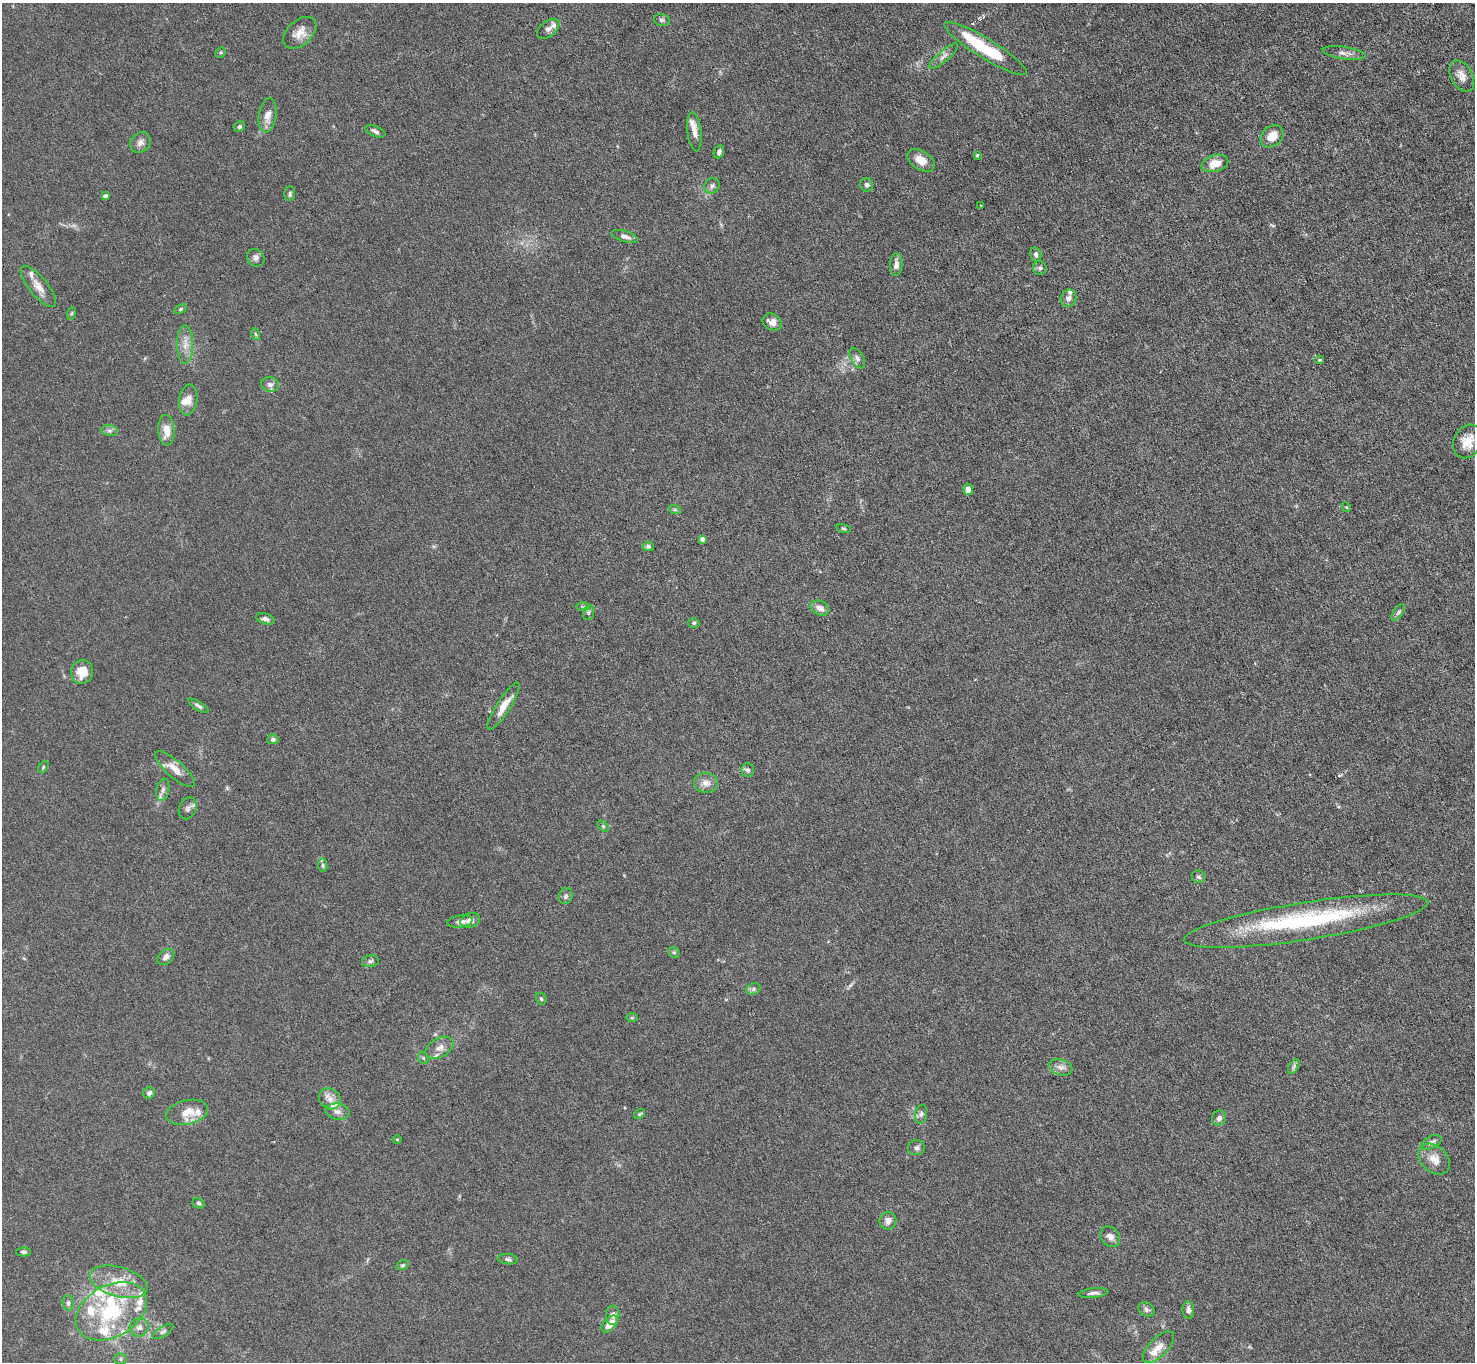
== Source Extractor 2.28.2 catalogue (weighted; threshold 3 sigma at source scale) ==
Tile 10 of 4 x 4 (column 2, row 3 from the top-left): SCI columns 1475-2947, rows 1515-2874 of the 5894 x 5888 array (HDU 1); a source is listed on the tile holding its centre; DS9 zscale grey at full resolution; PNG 1477 x 1364 px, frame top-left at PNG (2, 3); each listed source drawn as its Kron ellipse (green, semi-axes under 4 px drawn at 4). Nothing masked; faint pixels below the display range render black.
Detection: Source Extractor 2.28.2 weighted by HDU 2 'WHT'; one run over the whole footprint, this tile lists its part. Background 0.0261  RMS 0.0022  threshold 0.00888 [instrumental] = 3 sigma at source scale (4.09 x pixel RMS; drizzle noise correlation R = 1.36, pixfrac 0.8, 0.05/0.05 arcsec/px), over >= 5 px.
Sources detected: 132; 1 too faint to see at this stretch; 1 inside a brighter object's white glare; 2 cosmic-ray / hot-pixel residue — neither listed nor drawn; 18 inside a brighter listed object's ellipse — not listed separately; the other 110 listed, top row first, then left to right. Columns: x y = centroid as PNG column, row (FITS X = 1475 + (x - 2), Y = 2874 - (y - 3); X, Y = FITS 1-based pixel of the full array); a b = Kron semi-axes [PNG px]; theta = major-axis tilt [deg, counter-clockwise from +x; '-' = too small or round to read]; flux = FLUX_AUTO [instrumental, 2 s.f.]
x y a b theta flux
662 20 8 5 -15 0.48
548 29 13 7 39 0.92
300 33 19 12 42 2.2
986 49 48 10 -31 12
220 52 6 4 46 0.27
1344 53 21 6 -9 1.1
944 56 18 5 41 1
1462 76 16 11 -61 1.7
268 115 17 9 81 2
239 127 6 5 - 0.46
375 131 10 5 -21 0.62
694 132 19 7 -84 1.6
1272 136 12 10 39 2.8
140 142 11 9 48 1.1
719 152 7 5 65 0.62
977 155 3 3 - 0.26
921 160 15 9 -32 2.2
1215 163 13 8 15 3.2
867 185 7 6 - 0.52
712 186 8 7 - 0.65
290 194 7 5 88 0.44
105 196 4 4 - 0.74
981 205 2 2 - 0.14
625 236 14 5 -16 0.88
1036 254 7 5 -76 0.58
256 258 9 8 - 0.76
896 265 11 6 87 1.1
1040 268 7 7 - 0.53
38 286 25 9 -51 2.3
1068 298 9 7 67 0.9
180 309 6 4 30 0.31
72 313 6 4 71 0.27
772 322 10 8 -30 1.4
255 334 6 3 -70 0.27
185 345 19 8 -90 2
857 358 11 6 -60 0.76
1320 360 5 4 - 0.24
270 384 9 7 -16 0.84
188 400 15 9 82 1.8
166 430 15 8 -87 2.6
110 431 8 5 -7 0.57
1468 441 17 14 65 3
968 489 6 5 - 1.3
1346 507 5 4 - 0.24
675 510 6 4 -19 0.3
843 528 7 4 -13 0.3
702 539 4 4 - 0.78
648 546 5 4 - 0.43
583 607 6 4 -2 0.36
820 608 10 7 -25 1.5
1398 612 9 4 54 0.47
588 613 8 5 72 0.41
265 619 9 5 -17 0.76
694 623 6 5 - 0.3
82 672 12 11 - 3.1
198 706 12 4 -32 0.56
504 706 27 7 57 2.5
273 739 5 5 - 0.49
43 767 7 3 55 0.26
175 769 25 8 -41 2.5
748 770 7 6 - 0.59
706 783 12 10 -5 1.5
163 790 11 6 79 0.84
188 808 11 8 67 0.84
603 826 7 4 -46 0.32
323 865 6 4 -82 0.36
1198 877 7 6 - 0.52
566 896 8 6 73 0.55
470 920 10 7 17 1.1
460 921 12 6 7 0.98
1306 921 124 18 9 29
674 952 6 5 - 0.33
166 957 9 7 42 0.85
370 961 8 6 11 0.51
753 989 7 5 25 0.48
541 999 6 5 - 0.38
632 1018 6 4 0 0.24
440 1048 15 9 29 1.6
423 1058 6 5 - 0.31
1294 1066 8 4 60 0.52
1061 1067 12 7 -17 1.1
149 1093 6 5 - 0.61
330 1099 11 10 - 1.6
337 1111 12 8 -6 1
187 1112 21 12 12 3.1
639 1114 6 4 36 0.27
921 1114 9 6 79 0.58
1219 1118 7 7 - 0.64
397 1139 4 3 - 0.17
1431 1142 11 6 27 0.83
916 1148 8 7 - 0.6
1434 1159 18 13 -43 2.5
198 1203 6 5 - 0.37
888 1221 9 8 - 1.3
1110 1237 11 9 -50 1.1
24 1252 7 4 -1 0.44
508 1259 10 5 -7 0.52
403 1265 7 4 26 0.32
119 1282 29 14 -16 5.5
1093 1293 15 4 6 0.76
68 1303 7 5 -81 0.56
1147 1309 8 6 -29 0.54
1188 1310 8 6 -86 0.75
111 1311 38 26 29 17
613 1315 9 6 90 0.87
610 1324 10 6 48 2.4
139 1327 9 9 - 1
163 1331 12 4 32 0.53
1159 1347 20 9 45 2.2
121 1359 6 5 - 0.41